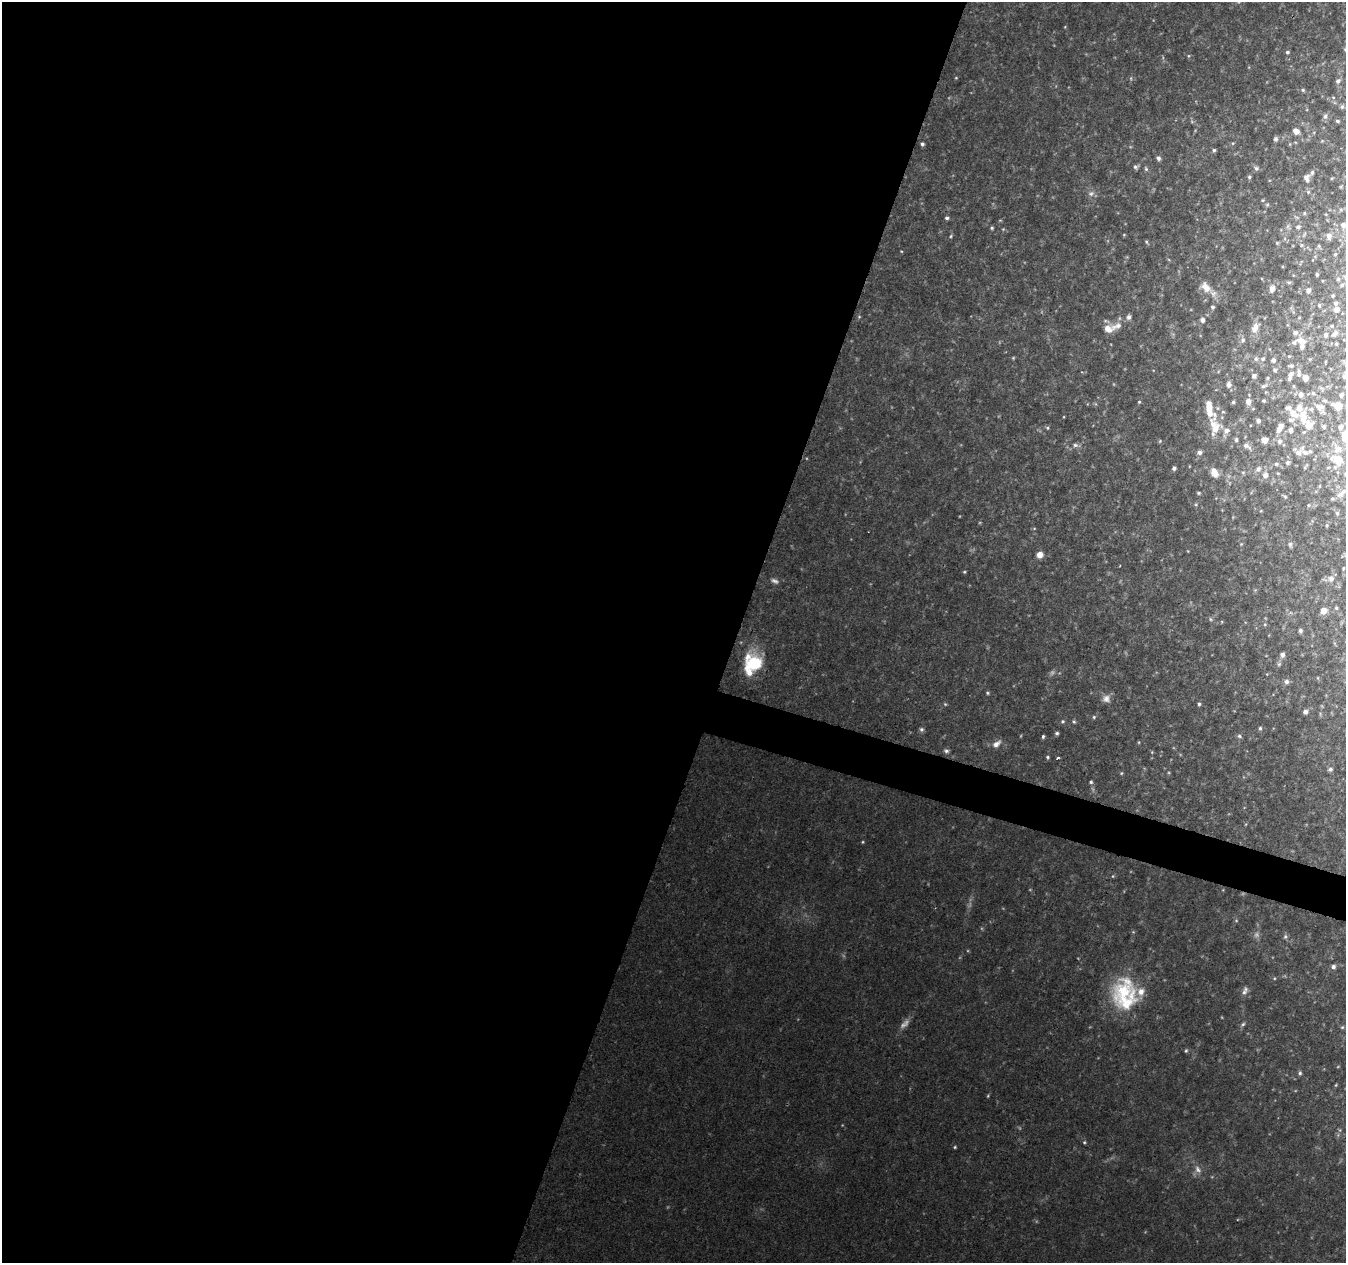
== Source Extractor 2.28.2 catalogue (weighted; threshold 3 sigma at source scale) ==
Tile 5 of 4 x 4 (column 1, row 2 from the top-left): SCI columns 7-1350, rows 2802-4062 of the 5382 x 5538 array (HDU 1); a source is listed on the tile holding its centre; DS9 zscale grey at full resolution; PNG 1348 x 1265 px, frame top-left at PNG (2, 2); no overlay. Shown black and unused: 57% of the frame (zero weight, under 2 of 3 exposures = <1% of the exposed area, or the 3 px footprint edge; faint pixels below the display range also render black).
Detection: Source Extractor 2.28.2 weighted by HDU 2 'WHT'; one run over the whole footprint, this tile lists its part. Background 0.0592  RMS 0.0067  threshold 0.0301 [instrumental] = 3 sigma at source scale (4.5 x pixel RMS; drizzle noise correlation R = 1.50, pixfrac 1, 0.0396/0.0396 arcsec/px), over >= 5 px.
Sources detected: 209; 5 too faint to see at this stretch — not listed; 21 inside a brighter listed object's ellipse — not listed separately; the other 183 listed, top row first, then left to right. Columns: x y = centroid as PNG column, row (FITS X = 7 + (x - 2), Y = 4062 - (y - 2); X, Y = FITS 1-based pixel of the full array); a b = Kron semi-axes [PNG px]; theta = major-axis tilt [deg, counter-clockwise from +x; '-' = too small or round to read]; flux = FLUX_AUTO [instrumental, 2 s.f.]
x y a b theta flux
1287 52 5 5 - 1.4
1188 56 5 3 - 0.71
956 78 4 3 - 0.58
1338 81 7 6 - 2.3
1303 90 6 5 - 1.2
1333 97 5 3 - 0.72
1342 107 7 6 - 1.5
1325 116 9 6 73 2.1
1337 121 5 4 - 1.3
1296 131 5 5 - 6.5
1276 139 6 5 - 1.6
1322 141 6 3 18 0.79
1233 143 5 4 - 0.81
922 144 4 4 - 1.5
1290 144 6 3 71 0.69
1214 150 5 4 - 1.3
1158 158 6 5 - 2
1136 167 6 5 - 1.7
1256 168 7 6 - 1.9
1146 169 7 5 -74 1.2
1312 173 7 5 58 2
1249 177 5 4 - 1.2
1306 178 7 5 -77 3.5
1308 192 5 5 - 1.2
1091 193 9 6 26 2.7
1263 200 5 3 - 0.65
1267 205 5 5 - 0.97
1304 213 5 4 - 0.83
947 218 5 4 - 1.6
1343 225 5 5 - 2.7
1298 227 6 5 - 1.7
992 228 5 4 - 0.96
1003 229 4 4 - 0.68
1124 235 4 4 - 0.66
951 236 5 4 - 0.89
1329 236 7 5 -86 3
1146 242 6 3 -58 0.97
1277 243 4 4 - 0.86
1301 245 6 4 -23 1
1319 246 5 4 - 0.86
901 251 4 3 - 0.56
1335 254 4 3 - 0.53
1317 275 3 3 - 1.1
1338 279 5 5 - 0.9
1289 282 6 4 -6 1.1
1342 285 5 4 - 1.1
1206 287 19 11 -37 9.3
1272 289 10 7 76 4
1308 290 5 4 - 2.5
1333 296 3 3 - 0.74
1335 303 4 4 - 1.8
1319 305 5 4 - 0.91
1212 307 5 4 - 1.5
1336 309 5 5 - 4.1
859 317 5 4 - 0.77
1299 318 5 3 - 0.58
1202 320 5 5 - 3
1117 326 20 10 20 7.1
1331 326 4 3 - 0.72
1255 327 16 9 60 6.8
1335 333 7 5 46 2.3
1325 335 5 4 - 2
1243 340 8 7 - 2
1302 341 15 8 -16 5.8
1336 344 3 2 - 0.75
1289 356 4 3 - 0.6
1013 358 4 4 - 0.71
1256 359 6 5 - 1.7
1263 359 6 5 - 1.3
1273 360 5 5 - 2.2
1275 370 4 4 - 1.5
1291 374 11 7 51 3.6
1299 374 8 6 -78 2.4
1254 376 4 4 - 2.3
1344 376 6 5 - 1.4
1268 378 6 4 88 0.78
1305 378 5 4 - 6
1228 384 6 5 - 3
1264 386 9 4 25 1.5
1293 386 4 4 - 0.7
1313 393 5 4 - 1.1
1301 394 8 7 - 2.7
1341 395 4 3 - 1.4
1264 401 3 3 - 0.95
1139 402 4 4 - 0.85
1233 402 4 4 - 0.98
1248 402 6 5 - 4.6
1338 406 6 5 - 17
1320 407 13 9 -34 4.7
1293 413 13 7 -38 5.8
1303 416 20 9 -85 11
1258 421 4 4 - 2.5
1215 426 32 14 -82 16
1324 426 4 4 - 1.4
1340 427 5 4 - 2.1
1048 428 5 5 - 1
1279 429 7 6 - 4
1290 430 7 6 - 2.4
1344 435 10 7 30 5.8
1236 440 5 4 - 1.1
1264 440 6 5 - 5.7
1160 441 5 4 - 0.83
1279 441 7 6 - 2.4
1075 445 8 6 -13 2
1246 445 9 7 -31 3.2
1338 449 11 8 51 5
1199 452 6 6 - 2.2
1298 452 12 12 - 5.7
1338 460 7 5 -20 21
1287 463 6 6 - 1.8
1276 464 6 5 - 1.5
1305 467 6 3 59 0.94
1174 468 4 4 - 1.9
1258 469 9 7 55 2.4
1243 472 6 4 0 0.88
1214 473 8 6 -62 8
1278 473 5 3 - 0.63
1265 475 7 6 - 3.6
1198 493 5 4 - 1
1340 494 13 7 34 3.8
1285 497 6 5 - 1.1
1309 505 6 4 -20 1.1
1261 511 5 3 - 0.55
1337 513 5 4 - 0.98
1327 525 5 4 - 0.76
1034 528 5 3 - 0.59
1241 544 5 4 - 0.71
1290 544 8 6 -82 2.1
1188 551 4 3 - 0.49
1040 555 6 6 - 5.3
1343 568 3 3 - 0.65
964 572 4 4 - 0.74
1331 579 8 7 - 3.3
775 581 11 6 -22 2.4
1255 590 5 5 - 0.78
1336 608 4 4 - 0.98
1323 611 6 5 - 6.5
1211 619 7 5 -24 1.2
1265 624 5 3 - 0.66
1300 631 4 4 - 1.8
1282 655 5 5 - 2.8
1279 664 6 5 - 1.3
753 665 23 16 55 31
1318 678 5 3 - 0.55
1286 681 6 5 - 2.5
987 693 5 4 - 0.95
1106 699 11 10 - 4.5
945 704 5 4 - 0.88
1199 704 5 4 - 1.2
1305 712 4 4 - 2.8
1094 717 5 5 - 1
1063 721 5 5 - 1.3
1074 722 6 5 - 1.1
1260 728 5 4 - 1.2
921 729 6 6 - 1.6
1057 733 4 4 - 1.4
1043 736 4 3 - 1.2
1239 736 6 5 - 1.4
1139 742 5 3 - 0.64
997 744 12 7 40 3.9
946 751 7 6 - 1.8
1152 752 5 4 - 0.61
1048 757 4 3 - 1
1058 758 3 3 - 2
1330 769 6 5 - 1.9
1121 773 5 4 - 0.82
1091 782 4 4 - 1.1
863 842 4 4 - 0.71
1236 920 5 3 - 0.64
1285 937 6 6 - 1.5
1333 967 5 5 - 2.4
1274 978 4 3 - 0.64
1245 990 13 6 68 3
1124 991 38 33 82 47
1243 1024 7 5 44 1.5
1342 1027 5 4 - 0.93
1186 1051 5 4 - 0.91
1300 1073 6 5 - 1.4
1336 1085 5 3 - 0.58
988 1096 5 4 - 0.72
1084 1142 5 4 - 0.9
955 1147 4 4 - 0.78
1198 1169 12 8 -57 4.3
Isophote crosses this tile's border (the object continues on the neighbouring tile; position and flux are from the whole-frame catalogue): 2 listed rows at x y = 1344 435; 1340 494